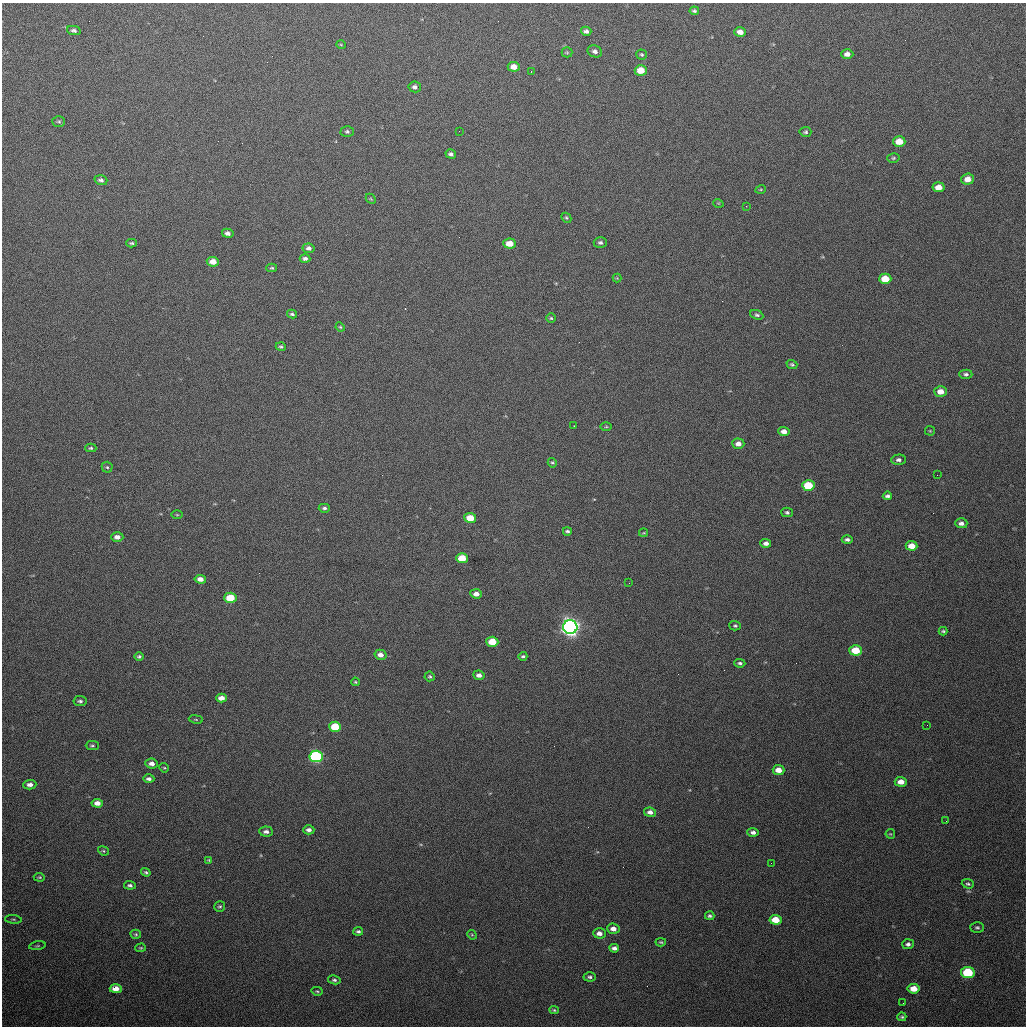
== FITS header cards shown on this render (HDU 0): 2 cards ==
NAXIS1  =                 1024 / length of data axis 1
NAXIS2  =                 1024 / length of data axis 2

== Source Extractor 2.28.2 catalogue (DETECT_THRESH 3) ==
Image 1024 x 1024 px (HDU 0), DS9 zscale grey, 1 PNG px = 1 image px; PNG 1028 x 1028 px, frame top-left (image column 1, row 1024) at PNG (2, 3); each listed source drawn as its Kron ellipse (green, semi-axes under 4 px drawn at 4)
Background 692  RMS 20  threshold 60.2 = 3 sigma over >= 5 px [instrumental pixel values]
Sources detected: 137; all 137 listed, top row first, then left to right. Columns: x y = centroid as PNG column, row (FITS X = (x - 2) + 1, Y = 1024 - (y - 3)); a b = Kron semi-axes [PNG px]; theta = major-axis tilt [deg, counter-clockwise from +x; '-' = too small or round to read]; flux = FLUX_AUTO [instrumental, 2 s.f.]
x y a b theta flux
694 11 4 3 - 2300
74 30 7 4 -13 3200
586 31 5 4 - 3900
740 32 6 5 - 8800
341 45 5 3 - 1100
595 51 7 6 - 4800
567 52 5 5 - 1800
847 54 6 5 - 6400
642 55 5 5 - 2200
514 67 6 5 - 11000
641 70 6 5 - 22000
531 71 2 2 - 1000
415 87 6 5 - 4500
59 122 6 5 - 2300
347 131 6 5 - 2700
459 131 3 2 - 1500
805 132 6 5 - 2700
899 142 6 5 - 21000
451 154 5 4 - 3700
893 158 6 4 15 2100
967 179 6 5 - 12000
101 180 6 4 -17 3700
938 187 6 5 - 14000
761 189 5 3 - 1300
371 199 6 4 -45 1600
718 203 5 3 - 1100
746 206 2 2 - 860
566 218 5 4 - 1900
228 233 6 4 -12 4800
131 243 5 3 - 2100
600 243 7 5 -3 3600
510 244 6 5 - 17000
309 248 6 5 - 4600
305 258 5 4 - 3700
213 262 6 5 - 14000
272 268 5 4 - 1900
617 278 4 4 - 1300
885 279 6 5 - 30000
292 314 5 4 - 2800
757 315 7 4 -22 3000
551 318 5 4 - 1800
340 327 5 4 - 1500
281 347 5 4 - 2100
792 364 5 4 - 2200
966 374 6 4 -3 3300
940 392 6 5 - 13000
574 426 3 3 - 1200
606 427 6 3 1 1500
930 431 5 4 - 1500
784 432 6 4 -4 8200
738 444 6 5 - 8100
91 448 5 4 - 2200
898 460 7 5 4 4200
552 463 5 4 - 1800
107 467 5 5 - 2000
937 475 2 2 - 650
808 485 6 5 - 49000
887 496 4 4 - 3500
324 508 5 4 - 3000
787 512 6 4 -15 2900
177 515 6 4 -1 1500
470 518 6 5 - 24000
961 523 6 5 - 5400
567 531 4 3 - 2600
644 533 4 2 - 1100
117 537 6 4 -3 7100
847 539 5 4 - 3700
766 543 5 4 - 5500
912 546 6 4 -5 16000
462 558 6 5 - 32000
200 579 6 4 -7 9100
629 583 3 2 - 1000
476 594 6 4 -5 7400
230 598 6 5 - 40000
735 626 6 4 -2 2400
570 627 7 6 - 820000
943 631 4 3 - 2000
492 642 6 5 - 30000
855 650 6 5 - 38000
380 655 6 5 - 8500
523 656 4 3 - 2300
139 657 4 4 - 2500
740 663 5 4 - 2800
479 675 5 4 - 6100
430 676 5 5 - 2100
355 682 4 3 - 1500
221 698 5 4 - 10000
80 701 6 5 - 3100
196 719 7 3 -9 1400
927 725 2 2 - 560
335 727 6 5 - 45000
92 746 6 4 -1 2300
316 756 6 5 - 200000
152 763 6 5 - 7000
164 768 5 4 - 1500
779 770 6 5 - 14000
149 779 6 4 -1 3700
901 782 6 4 -3 12000
30 785 6 5 - 6300
97 803 6 4 -5 8800
650 812 6 4 -9 6100
946 821 2 2 - 700
309 830 6 4 0 5100
266 831 7 5 -4 5100
753 832 5 4 - 5100
890 834 5 4 - 1500
103 851 5 4 - 1700
209 860 4 3 - 1400
771 863 2 2 - 770
146 872 5 4 - 2100
39 877 5 3 - 1700
968 884 6 5 - 2700
130 885 6 4 -6 3000
220 906 5 5 - 2300
710 916 4 3 - 2600
13 919 8 3 -5 1800
776 920 6 5 - 27000
977 927 7 5 -1 2600
613 929 6 5 - 8000
358 931 5 4 - 2900
599 933 6 5 - 8300
136 934 5 4 - 2100
472 935 5 4 - 1500
661 942 5 4 - 1700
908 944 6 5 - 4100
37 946 8 3 9 1700
141 948 5 4 - 1500
614 948 5 4 - 4800
968 973 7 5 -10 86000
590 977 6 4 -3 2900
334 980 6 4 -10 2900
116 989 6 4 -1 12000
914 989 6 5 - 19000
317 991 5 3 - 1700
903 1003 3 2 - 1000
554 1010 5 4 - 1900
902 1017 4 4 - 1900